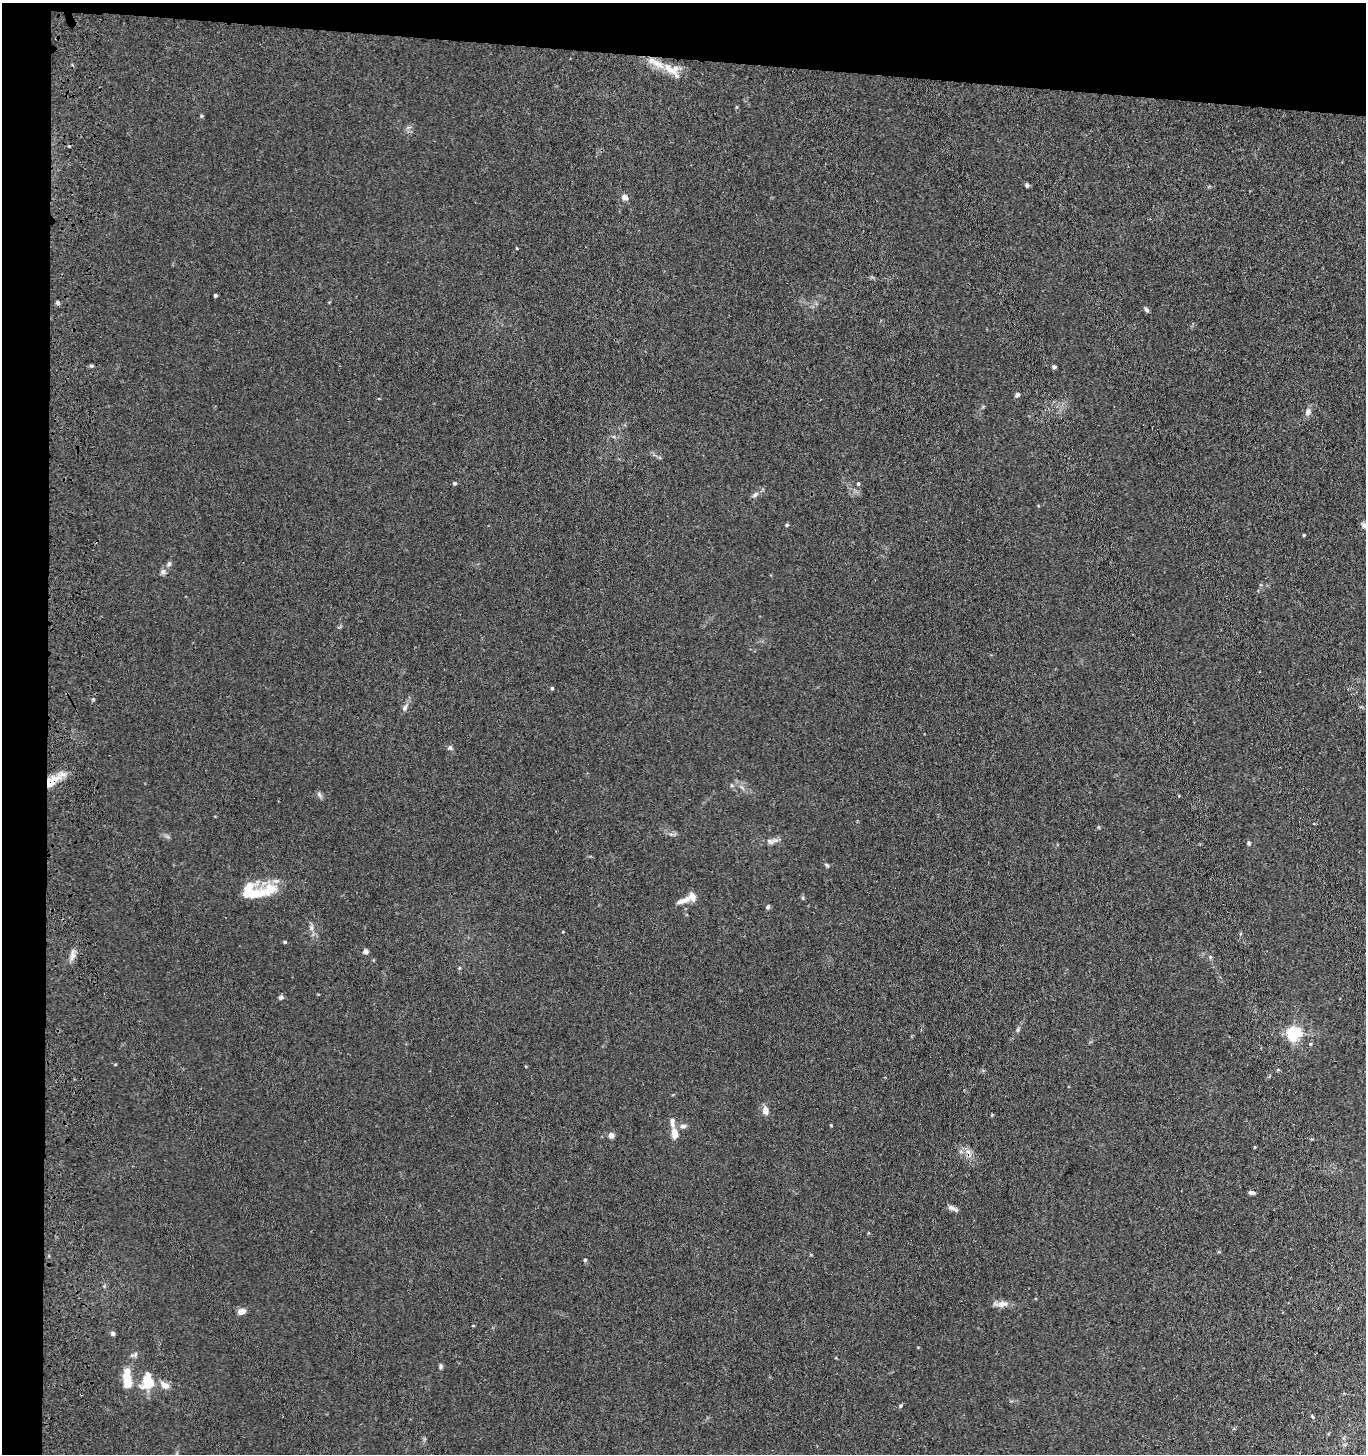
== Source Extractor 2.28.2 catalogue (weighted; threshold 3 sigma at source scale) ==
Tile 1 of 3 x 3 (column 1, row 1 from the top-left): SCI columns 206-1569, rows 2907-4358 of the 4543 x 4361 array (HDU 1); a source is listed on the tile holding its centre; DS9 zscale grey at full resolution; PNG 1368 x 1456 px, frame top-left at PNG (2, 3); no overlay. Shown black and unused: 7% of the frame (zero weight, under 3 of 4 exposures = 5% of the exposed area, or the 3 px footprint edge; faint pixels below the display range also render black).
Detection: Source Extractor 2.28.2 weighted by HDU 2 'WHT'; one run over the whole footprint, this tile lists its part. Background 0.0374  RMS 0.0047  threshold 0.0213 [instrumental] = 3 sigma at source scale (4.5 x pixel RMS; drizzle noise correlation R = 1.50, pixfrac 1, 0.05/0.05 arcsec/px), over >= 5 px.
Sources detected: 64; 7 inside a brighter listed object's ellipse — not listed separately; the other 57 listed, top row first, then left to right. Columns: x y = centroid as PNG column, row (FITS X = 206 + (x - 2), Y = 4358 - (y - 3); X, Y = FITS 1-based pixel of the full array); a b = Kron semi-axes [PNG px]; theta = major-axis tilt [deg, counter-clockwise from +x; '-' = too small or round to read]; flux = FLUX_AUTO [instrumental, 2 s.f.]
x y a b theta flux
657 64 22 8 -29 6.1
677 76 9 5 -44 1.2
201 116 5 4 - 0.55
1027 185 4 4 - 1.2
625 197 7 6 - 2.5
215 295 4 3 - 0.68
57 303 7 3 -81 0.68
1147 310 7 5 -41 0.87
91 366 5 5 - 0.68
1054 367 4 4 - 1.2
1017 395 4 4 - 1.8
1308 412 8 7 - 2
455 483 5 4 - 0.76
858 484 4 4 - 0.65
755 494 10 5 45 1.4
787 525 4 4 - 0.64
1365 525 8 7 - 1.9
1304 535 3 3 - 0.5
169 564 7 5 86 1
552 688 4 4 - 0.57
405 708 10 6 59 1.6
450 748 6 6 - 1
50 782 14 11 90 6.5
732 785 6 4 -88 0.59
319 795 8 5 -69 1
770 841 7 6 - 1.3
1249 843 6 4 -71 0.65
827 865 7 3 -53 0.6
263 893 39 11 12 11
692 896 11 8 -65 2.7
681 901 13 6 17 2.3
768 907 6 5 - 0.84
563 932 4 3 - 0.38
285 942 4 3 - 0.56
365 952 5 5 - 1.7
73 955 13 6 89 2.4
281 997 5 5 - 1.5
1293 1033 6 5 - 97
115 1064 4 3 - 0.38
765 1110 10 7 -89 2.6
672 1122 14 6 -90 2.2
683 1126 9 5 0 1.6
675 1133 11 7 -85 4.2
611 1135 5 5 - 2.4
1254 1147 5 3 - 0.34
968 1151 7 4 -19 1.4
1251 1193 6 4 -11 1.3
951 1207 11 6 -23 1.7
585 1260 5 4 - 0.61
1003 1304 16 9 10 3
241 1312 9 6 17 2.9
113 1333 6 5 - 0.85
441 1366 7 4 85 0.82
127 1381 20 10 -81 8.2
148 1382 17 13 89 12
165 1385 12 7 -34 3.2
900 1406 5 4 - 0.55
Overlapping masked pixels (flux is a lower limit): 1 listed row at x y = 50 782
Isophote crosses this tile's border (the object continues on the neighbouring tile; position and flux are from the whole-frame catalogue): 1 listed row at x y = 1365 525